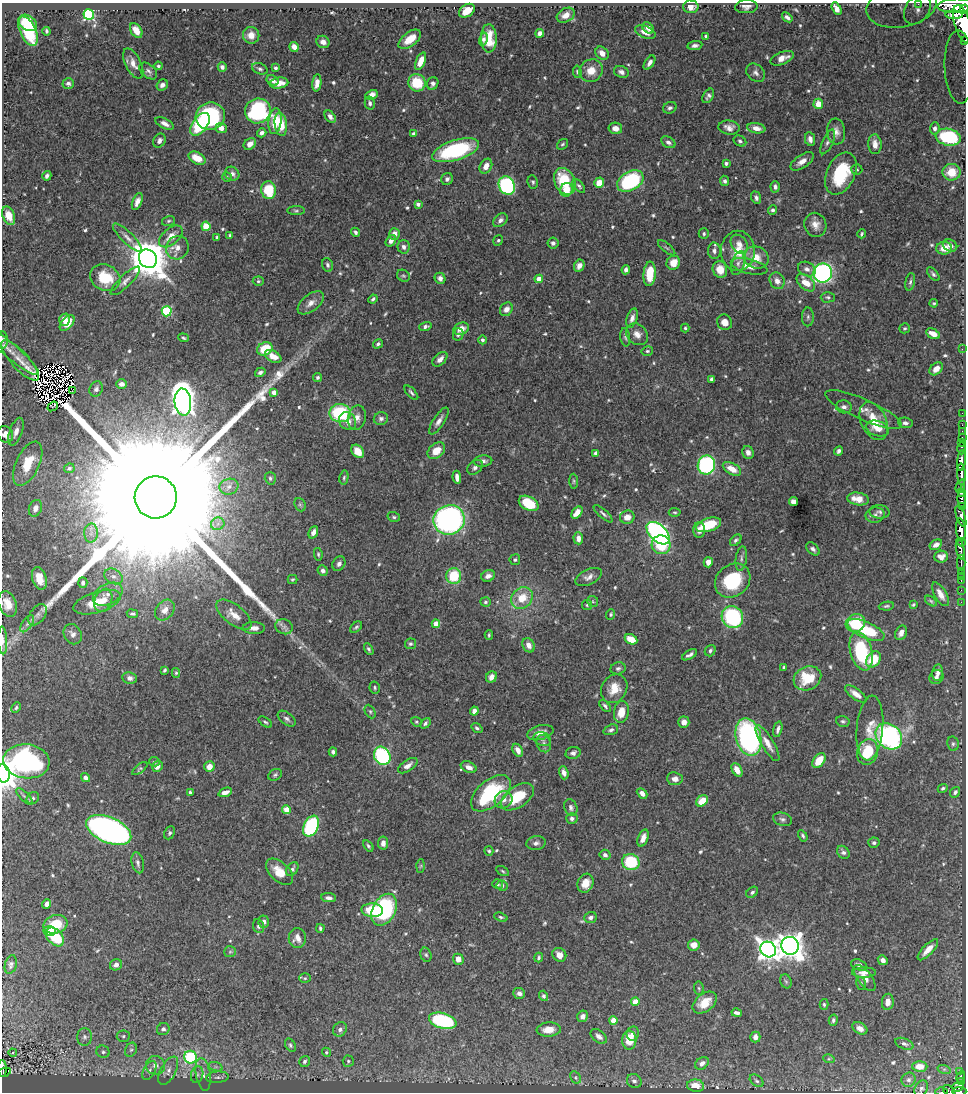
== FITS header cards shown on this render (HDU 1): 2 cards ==
NAXIS1  =                  964
NAXIS2  =                 1090

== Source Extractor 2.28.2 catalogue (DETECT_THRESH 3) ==
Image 964 x 1090 px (HDU 1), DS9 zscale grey, 1 PNG px = 1 image px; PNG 968 x 1094 px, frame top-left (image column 1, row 1090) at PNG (2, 3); each listed source drawn as its Kron ellipse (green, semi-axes under 4 px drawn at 4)
Background 0.704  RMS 0.016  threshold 0.0471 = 3 sigma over >= 5 px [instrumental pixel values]
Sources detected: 645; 13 with non-positive FLUX_AUTO (blend fragments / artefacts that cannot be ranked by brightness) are neither listed nor drawn; of the other 632, the 500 brightest by FLUX_AUTO listed and drawn (132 fainter detections omitted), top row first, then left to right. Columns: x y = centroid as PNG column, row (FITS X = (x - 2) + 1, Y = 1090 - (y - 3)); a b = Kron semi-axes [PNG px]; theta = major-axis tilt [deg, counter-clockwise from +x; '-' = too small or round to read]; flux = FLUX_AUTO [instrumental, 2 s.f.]
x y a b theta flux
918 4 3 3 - 7.4
901 6 35 21 10 70
955 6 18 7 2 2400
691 7 7 6 - 7.2
746 7 11 6 3 5.2
837 9 7 4 -62 5.9
917 9 16 11 56 23
964 9 4 2 - 260
467 11 8 6 35 18
89 15 5 5 - 160
566 15 9 6 29 9.1
954 15 8 4 -2 630
787 17 6 3 -39 3.4
28 23 10 7 -33 37
962 24 20 7 -73 3200
648 28 6 4 -40 5.9
136 30 8 5 -56 12
28 31 16 8 -65 61
46 31 4 3 - 1.8
645 32 11 6 -22 9.6
540 33 4 4 - 6.4
251 35 8 8 - 12
706 36 3 3 - 1.9
489 38 14 8 -88 24
410 39 13 7 37 20
483 39 7 4 77 2.9
964 40 3 2 - 75
323 42 6 6 - 5.6
695 45 7 4 8 3.5
294 47 5 4 - 8.8
602 53 7 6 - 8.9
782 58 12 6 22 10
421 61 9 4 67 14
649 63 8 4 56 4.6
133 64 16 7 -63 8.5
158 66 4 4 - 1.9
222 67 5 4 - 3.9
959 67 37 15 -88 40
275 68 3 3 - 3
260 69 8 5 -22 3
148 71 10 6 -41 3.7
591 71 12 11 - 15
577 72 6 4 -82 1.8
621 72 7 5 -23 3.9
756 73 10 8 -42 4.4
273 80 6 5 - 5.2
279 83 9 5 6 11
317 83 8 4 84 9
417 83 9 8 - 36
433 83 6 5 - 3.7
68 84 6 5 - 3.1
162 85 6 5 - 4.6
372 95 6 4 26 6.6
708 96 8 5 60 3.5
370 103 7 5 -77 3.2
818 104 5 5 - 14
670 108 7 5 26 2.6
258 111 13 12 - 150
210 116 15 13 17 160
330 117 7 4 -54 5.1
275 121 13 6 83 22
164 123 10 5 -28 5.8
200 124 13 7 54 56
281 124 12 6 -82 23
729 127 10 7 -8 6.3
221 128 5 5 - 8.4
615 128 7 5 -12 8.3
756 128 9 5 -10 7.4
935 128 6 5 - 3.4
836 132 13 9 -83 7.2
262 133 5 4 - 4
413 134 3 3 - 3
948 137 12 8 -10 85
810 139 7 5 -80 5.2
159 141 7 6 - 4.3
740 141 7 5 -30 2.5
668 142 7 5 -30 3.5
828 142 13 5 65 3.8
250 144 7 5 38 6.2
562 144 6 4 39 1.7
875 144 10 6 -86 8.7
456 150 24 10 17 110
197 158 9 5 -28 16
802 161 13 6 33 9.2
726 163 4 3 - 2.6
486 166 8 6 61 8.7
857 170 5 5 - 1.8
951 172 9 8 - 19
232 174 7 6 - 4.4
841 174 22 14 65 64
47 176 5 3 - 3.4
227 177 5 4 - 1.6
447 179 6 5 - 3.3
565 181 14 10 -64 43
630 181 14 9 30 120
725 181 5 4 - 2.9
533 182 7 5 -81 2.1
599 183 5 5 - 16
507 186 9 7 -62 120
579 186 8 4 -49 2.5
775 187 6 4 -86 3.1
269 190 9 7 -82 39
566 190 7 6 - 16
756 198 6 4 -70 2.9
137 201 9 5 68 6.3
418 204 4 4 - 3.6
773 210 4 4 - 2.3
296 211 9 3 0 1.8
9 216 10 6 -69 17
500 220 8 5 41 4.2
168 221 7 5 17 1.8
815 225 12 11 - 9.5
206 226 5 4 - 39
355 232 5 4 - 2.3
394 234 6 5 - 6.5
704 234 5 5 - 2.1
862 234 4 3 - 1.8
171 236 14 8 41 12
230 236 4 3 - 1.9
217 237 3 3 - 2
127 238 19 5 -44 6.9
498 240 5 4 - 1.9
391 241 6 4 57 4.7
553 243 5 5 - 3
739 244 10 7 -54 7.2
950 245 7 5 -25 5.1
404 247 7 6 - 4.2
177 248 12 11 - 9.4
667 248 11 3 -39 2.1
944 248 8 6 2 13
714 251 8 6 -87 4.1
738 251 20 17 89 23
756 257 13 10 -24 16
148 259 9 8 - 3600
673 263 7 6 - 15
738 263 12 6 71 4.6
328 265 7 5 -68 2.8
579 266 6 5 - 5.2
749 266 19 7 -14 12
720 269 8 7 - 13
807 269 9 7 -27 4.7
626 270 5 4 - 3.4
823 273 9 9 - 280
650 274 12 6 85 27
933 274 8 4 -51 2.7
403 276 7 5 -39 1.9
105 278 15 13 -27 34
440 278 6 5 - 3.7
539 279 4 4 - 16
125 281 19 6 44 6.1
258 281 5 4 - 1.6
777 281 8 7 - 7.4
910 282 9 5 79 2.6
806 283 11 6 -41 16
828 297 7 5 1 2.3
373 299 5 3 - 2.2
311 303 15 8 38 8.5
934 303 4 4 - 1.6
506 309 7 6 - 6.2
167 311 5 5 - 81
808 317 9 6 90 3.1
632 318 10 5 72 5.1
65 320 6 5 - 9.3
724 322 8 7 - 9.6
67 323 9 5 47 16
425 327 6 4 18 3
685 328 4 4 - 1.7
905 328 5 5 - 1.9
461 329 8 6 22 9.3
458 334 6 5 - 2.3
637 334 12 9 -43 8.2
933 334 7 5 -28 11
625 337 9 5 -84 2.5
184 338 5 3 - 1.7
3 340 8 5 -90 2.9
482 340 4 4 - 2.4
378 344 5 4 - 2.5
8 348 40 7 -40 7.5
265 349 8 6 28 29
962 349 2 2 - 18
647 351 6 4 13 2
273 356 9 5 -29 10
440 359 9 5 43 6.2
20 361 26 8 -47 3
936 369 7 5 43 9.5
260 372 5 4 - 3
317 377 4 4 - 2.2
711 379 4 3 - 2.3
122 384 5 4 - 4.7
96 389 8 6 64 3.5
72 391 3 2 - 3
274 392 4 4 - 9
411 393 9 4 -47 2.4
183 402 13 8 -85 1000
53 406 6 3 37 8.7
844 407 8 6 -13 4.4
863 410 41 10 -24 17
340 413 10 9 - 72
962 413 2 2 - 8.8
357 418 12 9 78 7.1
381 419 7 6 - 3.2
348 421 9 8 - 9
439 421 15 5 57 5.7
874 421 20 12 -66 26
905 423 7 5 -6 3.3
962 425 2 2 - 10
877 429 12 7 -16 10
962 431 2 2 - 12
16 432 14 6 71 7.7
5 434 9 7 -58 9
962 438 3 2 - 15
961 442 3 2 - 24
962 448 6 3 -90 34
358 451 7 5 -49 14
436 451 10 7 38 14
839 451 5 4 - 2.8
748 452 7 5 -67 5.3
596 453 4 3 - 4.9
483 461 9 6 6 3.9
961 461 10 4 84 660
28 464 24 11 64 32
706 465 9 8 - 190
475 467 9 6 38 3.6
69 468 5 4 - 2.3
732 469 10 5 -29 12
961 474 11 3 -88 920
457 477 7 4 -82 5.4
270 478 6 5 - 2.2
344 478 7 4 81 1.9
574 481 7 4 -86 1.6
960 486 7 3 67 44
229 487 9 8 - 5.8
961 492 4 3 - 110
156 497 21 21 - 190000
858 499 11 6 -9 17
962 499 9 3 -89 150
794 502 4 4 - 8.4
529 503 10 6 -28 39
300 505 7 5 -68 2.2
962 507 4 2 - 76
35 508 8 6 68 6.7
675 512 6 4 -2 1.6
880 512 10 7 -3 3.5
577 513 7 4 49 12
603 514 12 4 -41 2.8
875 515 9 7 12 4.7
961 516 11 4 -72 410
394 517 6 5 - 1.9
627 517 7 6 - 9.2
449 520 16 14 18 310
218 524 7 6 - 3.8
708 525 13 6 18 42
699 530 8 6 90 6.6
961 530 11 5 -84 1600
313 532 6 4 66 5.6
91 533 9 7 89 6.2
658 533 14 8 -43 350
578 538 6 4 -87 8.6
736 540 7 4 44 2.4
962 542 4 3 - 360
661 545 9 9 - 40
936 545 6 4 30 6.5
813 549 8 5 -46 3.5
960 549 10 4 -79 680
318 554 6 4 -80 1.7
941 557 7 6 - 6.4
741 558 12 5 82 3.7
515 560 5 5 - 2.1
708 562 5 4 - 8
961 563 7 2 -90 66
339 564 8 6 58 4
323 570 5 5 - 4
961 571 3 2 - 46
113 576 10 7 -29 5.5
454 576 8 7 - 43
488 576 7 5 22 4.6
589 577 14 7 26 6.3
961 577 3 2 - 3.6
39 578 11 7 -73 15
292 579 5 4 - 1.6
733 580 19 16 38 62
961 580 3 2 - 23
83 583 5 4 - 4.1
961 590 2 2 - 9
108 594 16 10 27 11
940 594 13 6 -60 8.7
522 598 12 10 48 24
103 600 12 8 65 12
593 601 6 5 - 1.6
931 601 7 4 -36 1.9
97 602 24 10 17 28
485 602 5 4 - 1.9
961 602 2 2 - 5.7
8 604 13 8 -70 13
587 605 5 5 - 1.7
913 605 4 3 - 1.6
886 606 8 4 7 1.9
165 610 11 8 50 6.7
132 614 5 3 - 1.9
611 614 5 4 - 1.7
38 615 12 7 53 5.7
234 615 21 10 -38 15
732 617 11 10 - 110
855 623 10 8 25 42
27 624 10 5 54 4.2
436 624 4 4 - 18
284 627 9 7 -22 4.5
356 627 7 4 43 2
254 628 11 6 -2 5.9
866 630 20 8 -24 51
901 633 8 5 61 6.1
73 634 10 8 -60 6
489 635 5 3 - 1.7
631 639 6 4 -27 20
3 640 14 4 -88 5.1
410 644 5 5 - 2.1
529 645 7 5 -63 7.7
369 649 6 3 -61 2.1
710 651 6 5 - 2.8
861 651 20 11 -75 74
689 655 8 3 30 3.5
873 659 9 6 53 28
784 667 3 3 - 1.6
618 668 7 6 - 2.8
165 670 4 3 - 1.6
176 673 5 4 - 1.6
938 673 8 5 82 5.1
491 677 6 5 - 6.2
936 677 7 6 - 4.5
130 678 7 6 - 4.2
807 678 14 11 26 32
375 687 6 5 - 1.8
614 689 15 12 59 18
856 694 13 5 -36 7.6
605 706 7 4 -47 2.3
16 708 5 4 - 1.7
474 711 4 4 - 5.8
370 712 7 5 -63 2
621 712 11 7 79 16
287 719 10 6 -38 3.5
843 721 7 5 -14 2.3
265 722 7 4 -35 2
416 722 5 4 - 1.6
684 722 5 5 - 6
425 723 6 4 50 2.5
477 728 6 4 -35 2.2
870 728 32 13 85 18
778 729 8 4 75 3.5
611 730 7 5 20 2.8
540 733 13 7 14 7.7
889 736 15 11 -44 230
748 737 19 12 -75 210
542 739 9 6 -24 2.8
767 743 20 6 -59 12
544 744 9 7 -67 3.9
953 744 7 5 -78 2.4
518 750 7 4 -62 6.6
333 752 4 4 - 2.4
868 752 13 10 74 38
573 753 7 6 - 4.3
382 756 9 7 -61 120
819 760 8 5 53 21
26 761 23 17 -7 180
154 762 5 4 - 1.6
157 766 6 5 - 7.1
408 766 11 5 34 5.8
209 767 5 5 - 11
469 767 8 5 -24 6
140 769 9 4 39 1.8
737 770 7 4 -60 7.7
3 773 9 6 -80 1300
564 773 7 4 -73 6
275 775 7 5 29 2.2
85 778 5 4 - 3.5
675 779 8 6 -5 6.8
943 788 5 4 - 1.8
225 792 7 4 21 7.3
955 792 5 4 - 2.9
190 793 3 3 - 1.9
491 793 23 13 40 90
642 793 6 4 -44 5.4
24 796 11 4 -45 2.8
517 797 18 10 35 37
33 798 7 5 44 2.4
504 800 9 8 - 7
702 801 6 5 - 17
571 808 8 6 -68 3.6
287 810 4 4 - 27
572 818 6 5 - 2.7
783 819 10 6 -17 3.4
311 826 11 7 64 120
109 830 24 12 -23 570
170 833 7 5 63 2.1
803 836 6 4 -59 1.9
643 838 9 5 68 7.7
383 843 6 5 - 5.1
536 843 10 7 10 4
874 843 5 5 - 2.4
368 846 6 4 -53 1.9
489 851 5 4 - 1.8
843 852 7 5 -50 3.1
605 855 5 5 - 3.6
631 862 9 8 - 55
138 863 11 6 -78 3.6
421 866 6 4 88 1.7
292 869 8 5 53 3.4
503 871 7 4 -29 1.6
279 872 16 9 -43 19
586 883 10 7 64 12
498 884 5 5 - 1.7
502 886 5 5 - 2.6
752 892 7 4 39 2.3
328 898 7 4 -6 3.6
47 904 5 4 - 4.8
372 910 11 7 -2 35
384 910 17 11 61 140
501 917 7 4 -19 1.9
591 917 6 5 - 3.2
264 922 6 5 - 4.3
55 924 12 9 17 30
258 926 7 5 -69 2.4
320 928 4 3 - 2
50 931 6 4 -4 15
55 937 11 7 -47 46
297 938 10 8 -90 8.6
694 945 6 5 - 9.4
790 946 9 8 - 1200
768 949 8 7 - 720
928 950 14 5 46 11
230 952 6 5 - 2
426 955 7 5 -72 2.3
559 955 7 6 - 7.6
539 958 5 4 - 2
458 959 5 5 - 9.2
883 960 5 4 - 5.2
11 965 9 6 75 3.1
116 965 6 5 - 5.1
859 965 8 5 -19 5.3
864 972 12 5 0 5
305 978 6 5 - 1.7
864 978 15 7 -53 9.9
786 981 7 5 -67 2.2
861 983 6 5 - 2
699 988 6 4 -81 1.6
519 993 6 5 - 5.4
543 996 5 4 - 3
635 1002 4 4 - 16
888 1002 8 5 82 8
705 1003 14 8 38 19
824 1004 5 4 - 1.9
737 1013 5 3 - 3.6
583 1016 6 5 - 5.9
613 1020 4 4 - 19
833 1020 6 4 76 2.3
443 1021 14 7 -15 130
860 1028 8 5 -30 6.2
163 1029 6 6 - 3.3
340 1029 7 6 - 4
549 1030 12 7 3 13
633 1033 7 6 - 5.4
123 1036 6 5 - 2.3
599 1036 9 6 -40 5.2
85 1037 9 7 -90 4.2
755 1037 5 5 - 5.9
629 1040 9 7 89 21
904 1044 9 5 -21 3.2
290 1045 7 5 -59 2.3
131 1050 7 5 64 2.8
103 1052 6 6 - 2.8
326 1052 4 4 - 2.2
13 1053 4 3 - 2.8
191 1057 6 6 - 110
829 1059 6 4 -17 1.7
305 1061 6 5 - 2.8
348 1061 5 5 - 2.1
702 1063 7 5 38 5.6
155 1065 10 9 - 7.9
920 1066 7 5 1 14
216 1067 7 4 -18 2.6
2 1069 8 3 -89 74
944 1069 7 4 -18 1.9
149 1070 10 6 62 3.8
168 1071 15 7 62 7.8
4 1072 7 3 21 71
960 1072 4 3 - 69
203 1074 16 7 -81 6.8
197 1075 8 6 74 3.3
217 1077 11 5 4 3.6
576 1077 6 5 - 1.8
961 1077 6 3 65 100
909 1080 7 6 - 3.5
634 1081 7 6 - 4.2
757 1081 8 5 -40 2.4
961 1081 3 2 - 50
696 1086 8 6 -7 13
958 1087 6 4 21 310
921 1089 9 6 60 2.8
949 1090 6 4 -40 41
959 1091 7 3 1 310
941 1092 6 2 0 16
At the frame edge (FLAGS 8, measured only in part): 14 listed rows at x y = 918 4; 964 9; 962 24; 964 40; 959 67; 3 340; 8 348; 5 434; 3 640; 3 773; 2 1069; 949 1090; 959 1091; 941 1092
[132 fainter detections neither listed nor drawn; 13 non-positive-flux detections neither listed nor drawn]